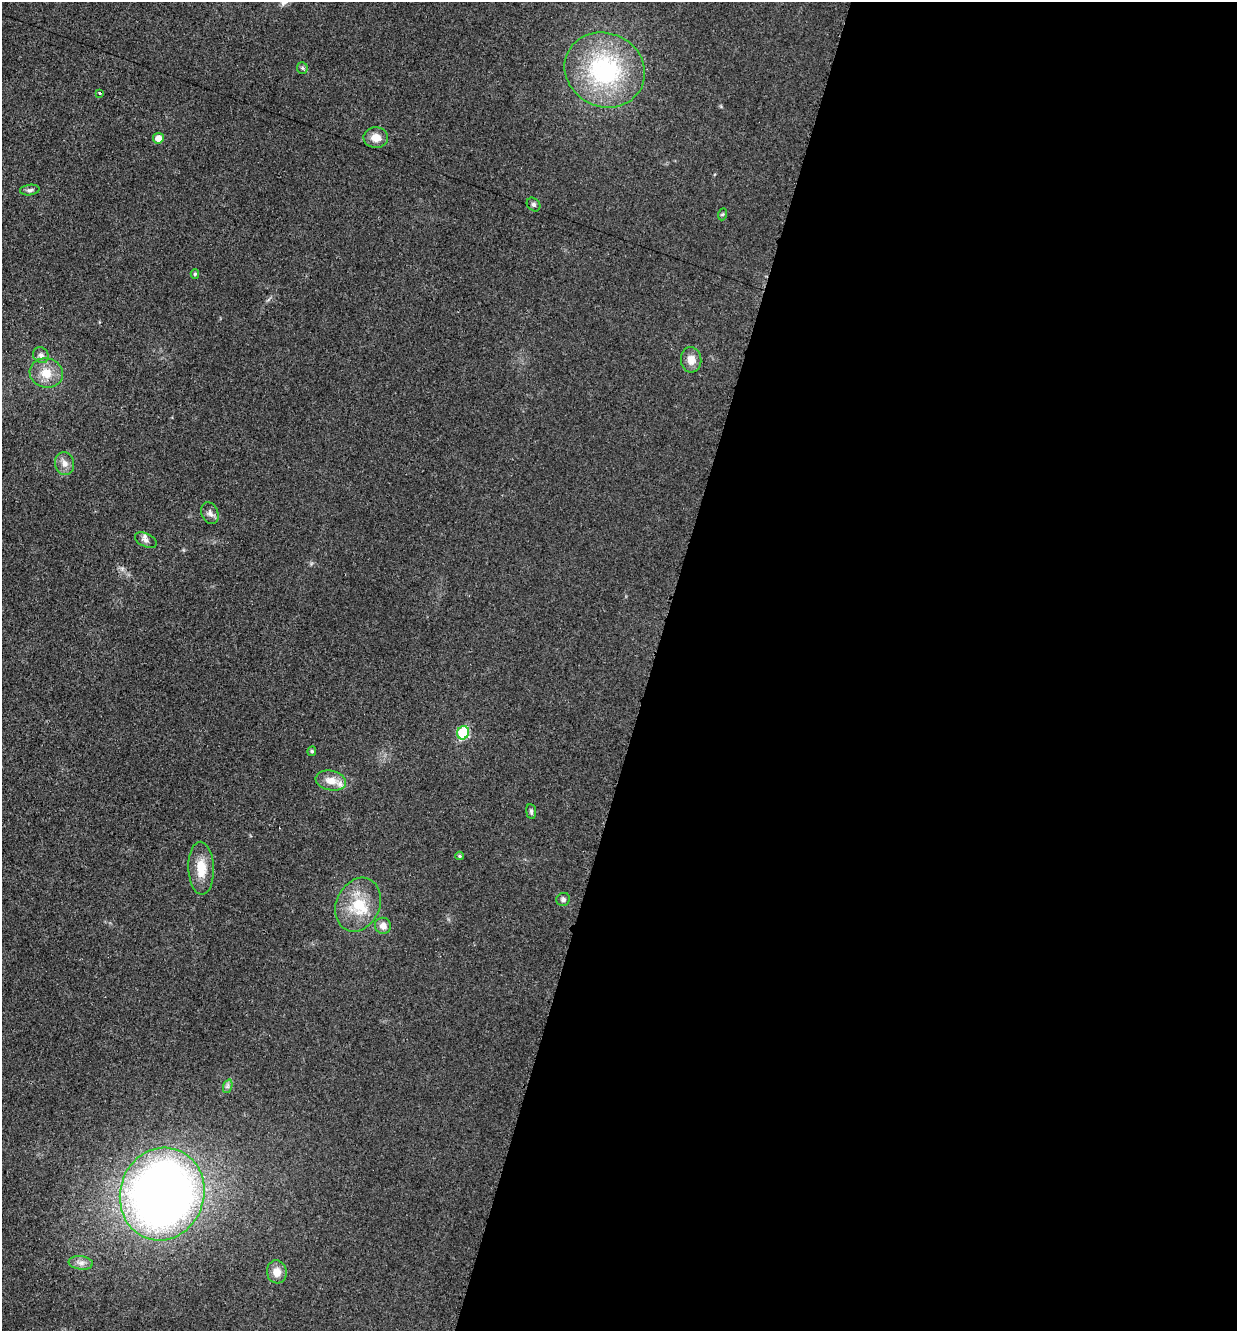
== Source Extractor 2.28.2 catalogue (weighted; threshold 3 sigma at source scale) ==
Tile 12 of 4 x 4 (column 4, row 3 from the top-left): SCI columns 3977-5211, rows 1339-2667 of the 5351 x 5330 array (HDU 1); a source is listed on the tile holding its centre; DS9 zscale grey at full resolution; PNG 1239 x 1333 px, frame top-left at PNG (2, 2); each listed source drawn as its Kron ellipse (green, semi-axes under 4 px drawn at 4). Shown black and unused: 47% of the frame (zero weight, under 3 of 4 exposures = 1% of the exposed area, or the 3 px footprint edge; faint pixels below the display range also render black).
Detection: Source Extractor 2.28.2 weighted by HDU 2 'WHT'; one run over the whole footprint, this tile lists its part. Background 0.0553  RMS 0.0054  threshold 0.0241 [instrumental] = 3 sigma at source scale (4.5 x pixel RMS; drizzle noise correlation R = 1.50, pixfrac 1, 0.05/0.05 arcsec/px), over >= 5 px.
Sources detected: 29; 1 inside a brighter listed object's ellipse — not listed separately; the other 28 listed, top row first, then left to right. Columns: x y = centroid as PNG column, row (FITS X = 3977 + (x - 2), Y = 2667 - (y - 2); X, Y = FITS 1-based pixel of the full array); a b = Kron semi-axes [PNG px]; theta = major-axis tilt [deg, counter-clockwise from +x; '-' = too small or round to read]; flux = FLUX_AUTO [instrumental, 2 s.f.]
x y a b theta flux
302 68 6 5 - 0.99
605 70 41 37 -27 72
100 93 3 3 - 0.8
376 137 12 10 -2 5.6
158 138 5 5 - 4.1
30 190 10 5 6 1.4
534 205 7 6 - 1.3
723 214 6 4 70 0.63
195 274 5 4 - 0.78
41 355 8 7 - 2.1
691 360 13 10 -86 5.2
46 373 17 14 -16 9.6
65 463 11 9 -79 3.6
210 513 11 8 -69 2.4
146 540 12 6 -24 2.3
463 733 7 6 - 32
312 751 5 4 - 0.99
331 781 15 10 -11 6.2
531 812 8 5 -83 1.1
460 856 4 4 - 0.65
201 868 26 12 -88 11
563 899 7 6 - 1.5
358 905 28 21 65 21
383 926 8 8 - 4.1
228 1086 7 4 71 1.2
162 1194 47 42 73 480
81 1263 12 6 -6 2.8
277 1272 11 10 - 5.9